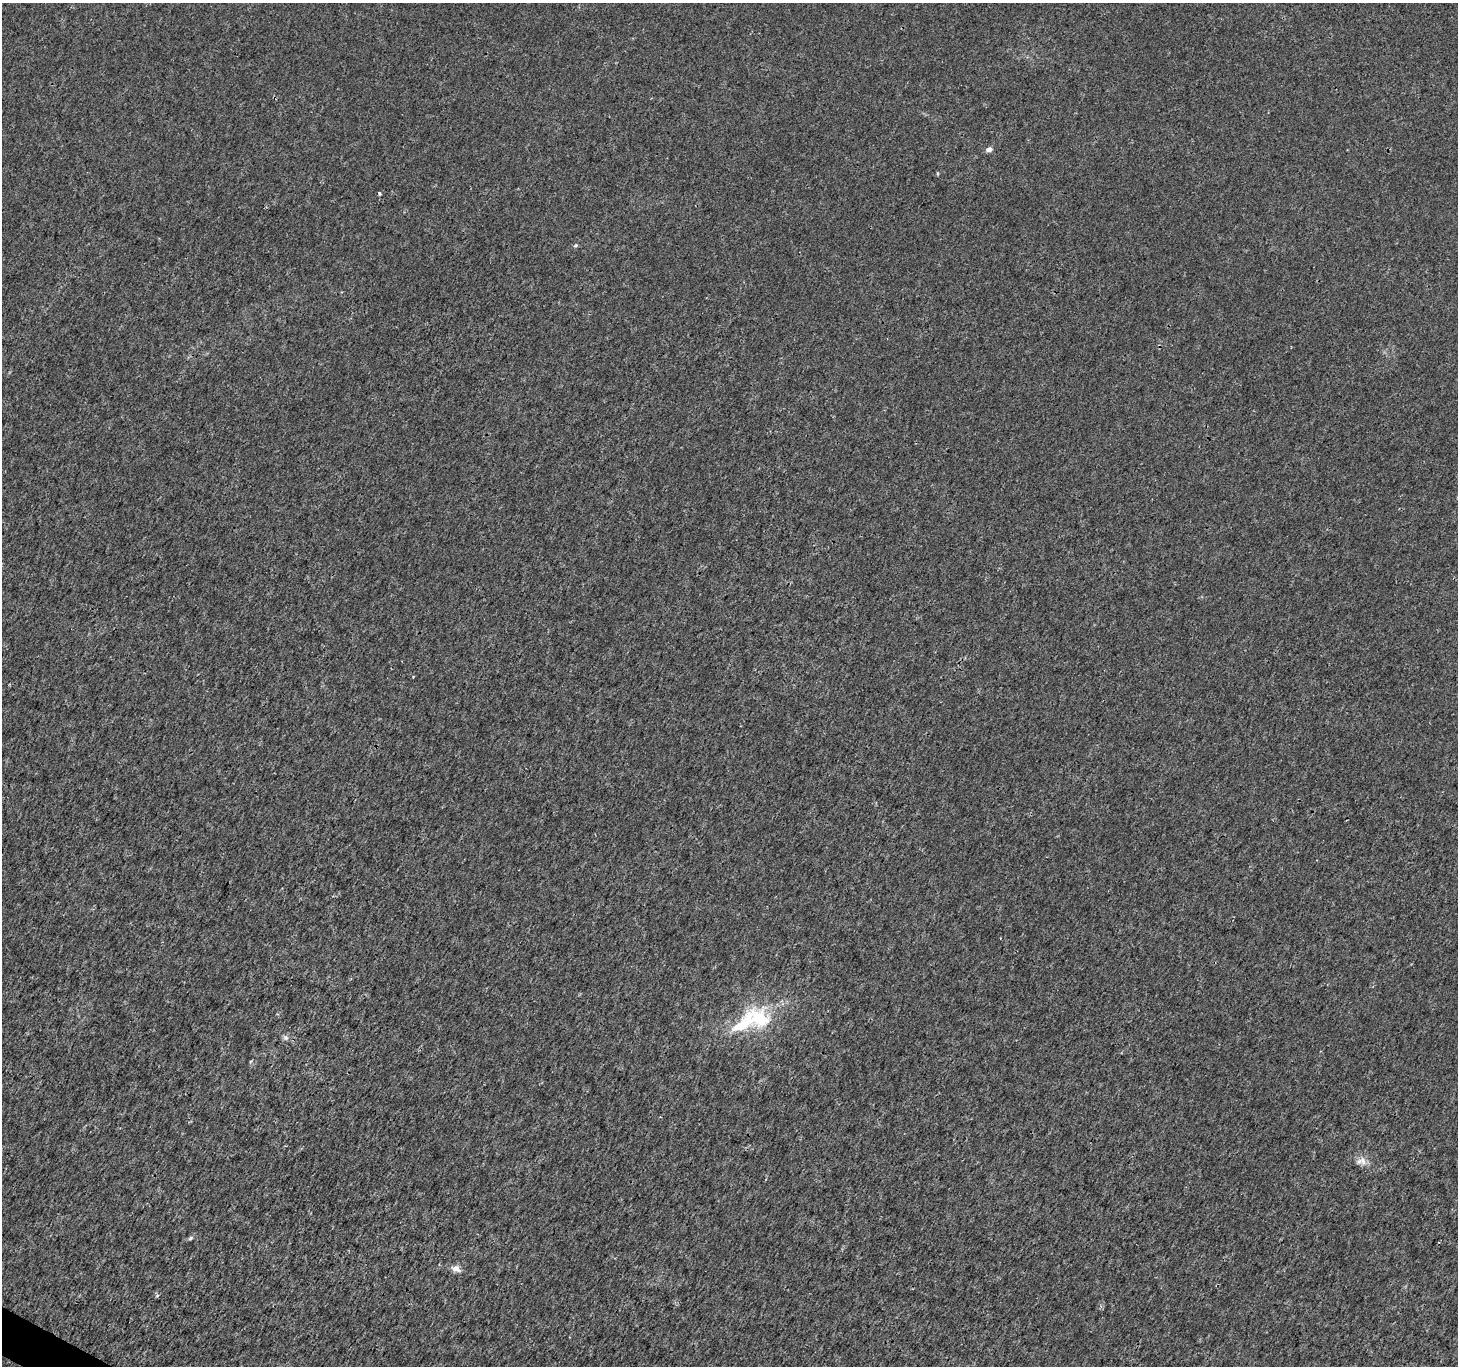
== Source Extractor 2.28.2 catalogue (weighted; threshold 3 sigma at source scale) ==
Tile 7 of 4 x 4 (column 3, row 2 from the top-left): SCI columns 2911-4366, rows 2924-4287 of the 5829 x 5912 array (HDU 1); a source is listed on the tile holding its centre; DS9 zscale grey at full resolution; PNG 1460 x 1368 px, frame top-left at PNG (2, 3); no overlay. Shown black and unused: <1% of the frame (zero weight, under 3 of 4 exposures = <1% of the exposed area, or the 3 px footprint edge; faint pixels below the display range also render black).
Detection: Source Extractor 2.28.2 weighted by HDU 2 'WHT'; one run over the whole footprint, this tile lists its part. Background 0.00177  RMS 0.0021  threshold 0.00935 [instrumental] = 3 sigma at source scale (4.5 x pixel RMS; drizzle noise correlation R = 1.50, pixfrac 1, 0.0396/0.0396 arcsec/px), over >= 5 px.
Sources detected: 9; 1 inside a brighter listed object's ellipse — not listed separately; the other 8 listed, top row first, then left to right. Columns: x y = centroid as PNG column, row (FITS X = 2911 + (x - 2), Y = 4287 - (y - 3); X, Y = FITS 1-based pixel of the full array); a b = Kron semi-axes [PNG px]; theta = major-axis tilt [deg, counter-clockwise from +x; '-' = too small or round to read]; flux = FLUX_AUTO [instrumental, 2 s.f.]
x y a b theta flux
989 149 7 5 8 0.87
379 193 3 3 - 0.48
576 245 6 5 - 0.34
759 1018 33 25 -42 11
285 1037 8 7 - 0.62
1363 1161 13 8 -63 1.5
190 1238 7 4 29 0.4
456 1268 13 8 -25 1.2